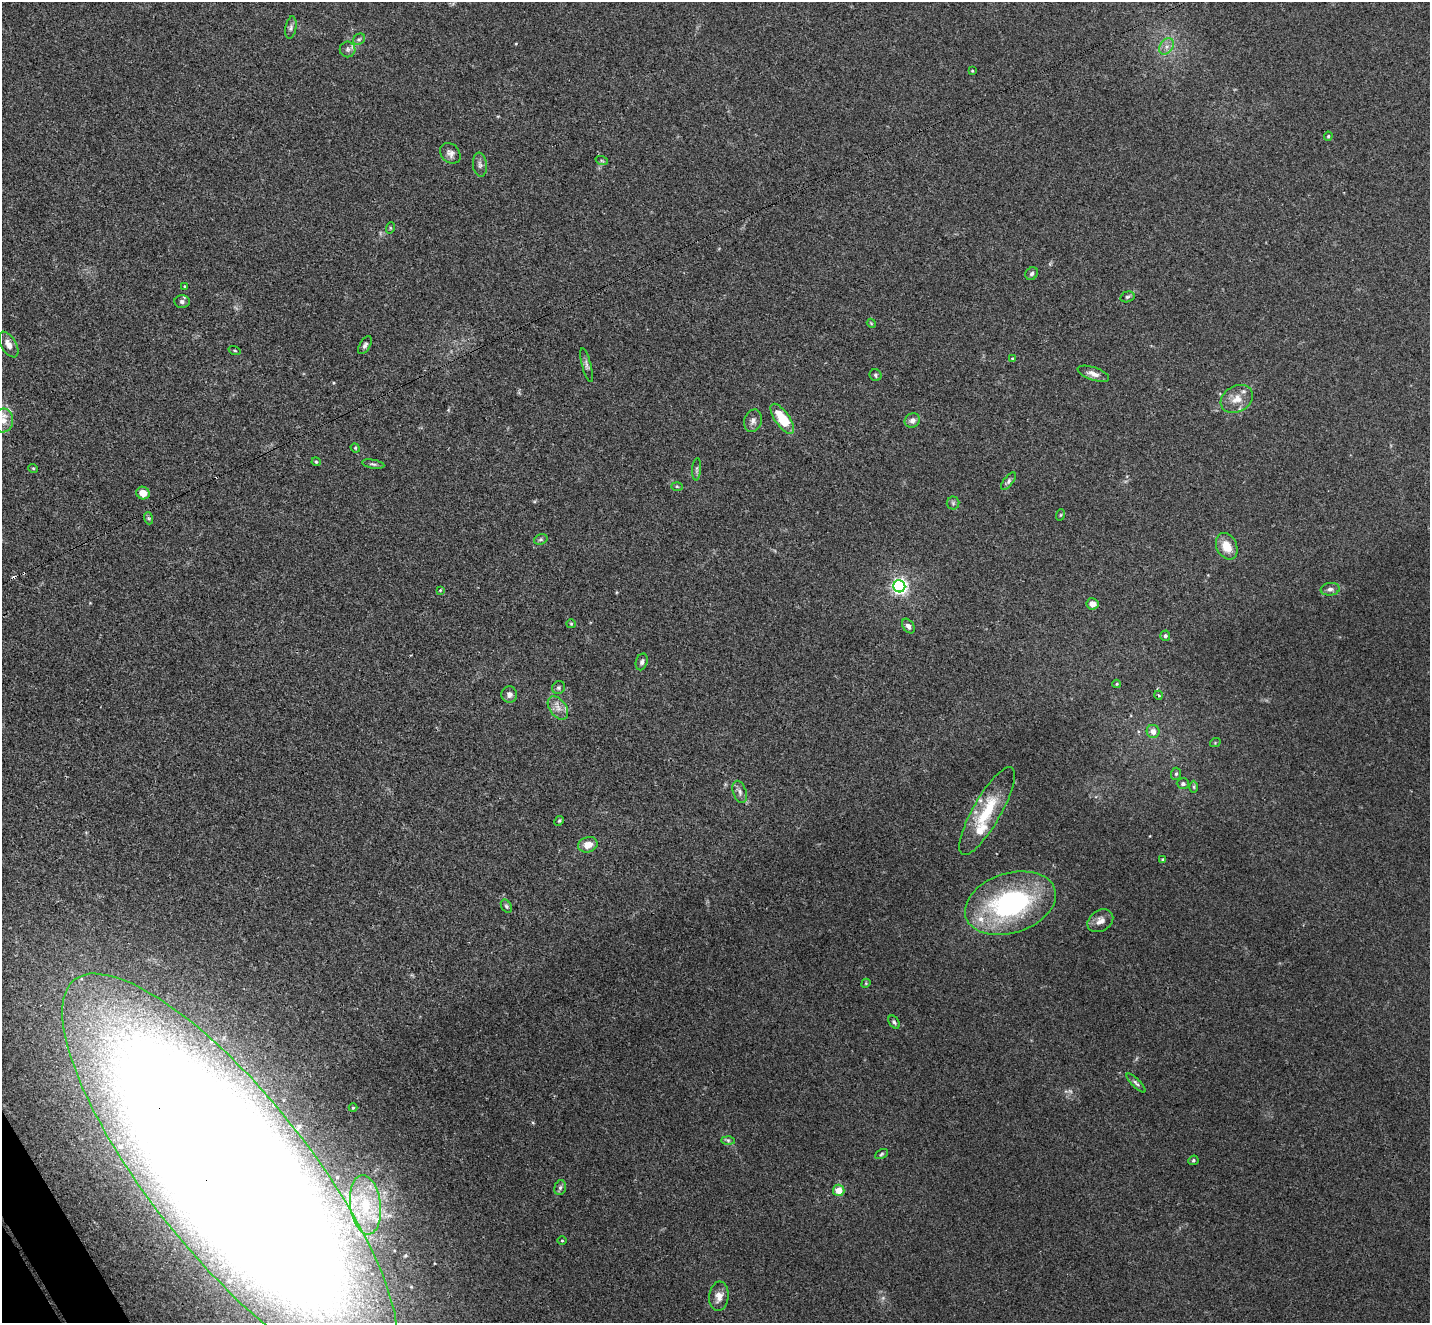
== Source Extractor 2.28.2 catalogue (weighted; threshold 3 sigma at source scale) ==
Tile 7 of 4 x 4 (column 3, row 2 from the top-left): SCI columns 2908-4335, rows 2825-4145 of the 5813 x 5784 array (HDU 1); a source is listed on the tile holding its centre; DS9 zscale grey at full resolution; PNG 1432 x 1325 px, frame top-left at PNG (2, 2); each listed source drawn as its Kron ellipse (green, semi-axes under 4 px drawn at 4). Shown black and unused: <1% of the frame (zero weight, under 3 of 4 exposures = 5% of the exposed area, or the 3 px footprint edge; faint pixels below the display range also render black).
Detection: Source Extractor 2.28.2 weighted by HDU 2 'WHT'; one run over the whole footprint, this tile lists its part. Background 0.0385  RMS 0.0041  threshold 0.0186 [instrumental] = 3 sigma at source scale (4.5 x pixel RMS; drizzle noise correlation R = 1.50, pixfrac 1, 0.05/0.05 arcsec/px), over >= 5 px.
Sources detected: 89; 1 too faint to see at this stretch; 2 cosmic-ray / hot-pixel residue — neither listed nor drawn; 7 inside a brighter listed object's ellipse — not listed separately; the other 79 listed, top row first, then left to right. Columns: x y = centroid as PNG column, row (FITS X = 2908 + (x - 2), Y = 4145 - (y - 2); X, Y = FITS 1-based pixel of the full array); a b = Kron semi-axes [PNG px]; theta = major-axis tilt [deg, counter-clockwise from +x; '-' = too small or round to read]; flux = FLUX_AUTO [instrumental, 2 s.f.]
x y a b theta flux
291 28 11 5 81 1.3
359 39 6 5 - 0.8
1166 46 9 6 55 2
348 49 8 8 - 1.3
972 71 3 3 - 0.35
1328 136 4 4 - 0.56
450 153 11 9 -46 2.1
602 161 6 4 -19 0.55
480 165 12 7 -84 1.5
390 228 6 3 72 0.45
1032 274 7 5 48 0.96
185 286 4 3 - 0.41
1127 297 7 5 16 0.8
182 302 7 6 - 1.1
871 323 4 3 - 0.37
9 345 14 7 -59 2.7
365 345 10 5 57 1.1
235 350 6 3 -19 0.39
1012 358 3 3 - 0.75
587 365 17 4 -75 1.5
1093 374 16 6 -19 2.7
875 375 6 5 - 0.78
1237 399 17 13 31 5.1
782 419 17 7 -55 13
3 421 12 10 76 3.9
753 421 11 8 74 2
912 421 8 7 - 2
355 448 5 4 - 0.47
316 462 4 4 - 0.47
373 464 11 3 -10 0.84
33 468 5 3 - 0.38
697 469 11 4 85 0.93
1008 481 10 4 52 1
677 486 6 4 -2 0.47
143 493 7 6 - 3.7
953 503 6 6 - 0.85
1060 515 6 3 70 0.46
148 518 6 4 -70 0.58
541 539 7 5 18 0.74
1227 546 14 10 -64 6.3
899 586 6 6 - 140
1330 589 9 6 6 1.5
440 590 4 3 - 0.33
1092 604 6 5 - 3
571 624 5 4 - 0.45
908 626 8 5 -54 1.5
1165 636 5 5 - 0.96
642 662 8 6 74 1.2
1117 684 4 4 - 0.43
558 688 7 6 - 0.83
509 694 8 8 - 1.8
1158 695 4 3 - 0.47
558 708 13 8 -54 3
1153 731 6 6 - 2.9
1215 743 5 3 - 0.38
1176 774 6 5 - 0.73
1183 784 6 5 - 1.1
1194 787 6 4 -89 0.61
740 792 11 6 -72 1.6
987 811 50 14 60 19
559 821 5 4 - 0.49
588 845 10 7 15 4.1
1163 860 4 4 - 0.82
1010 903 47 30 18 69
506 906 7 4 -60 0.72
1100 921 14 10 33 3
866 983 5 3 - 0.4
894 1022 7 4 -58 0.78
1136 1083 13 4 -45 1.1
353 1108 4 4 - 0.42
728 1140 7 4 -2 0.8
881 1154 7 4 28 0.63
1193 1160 5 4 - 0.68
230 1175 249 79 -51 2600
560 1188 7 5 73 0.95
839 1190 6 5 - 5.2
365 1205 30 15 -83 16
562 1240 4 3 - 0.37
719 1296 15 9 85 3.4
Overlapping masked pixels (flux is a lower limit): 1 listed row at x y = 230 1175
Isophote crosses this tile's border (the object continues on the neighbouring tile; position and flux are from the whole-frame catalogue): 2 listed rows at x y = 3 421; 230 1175